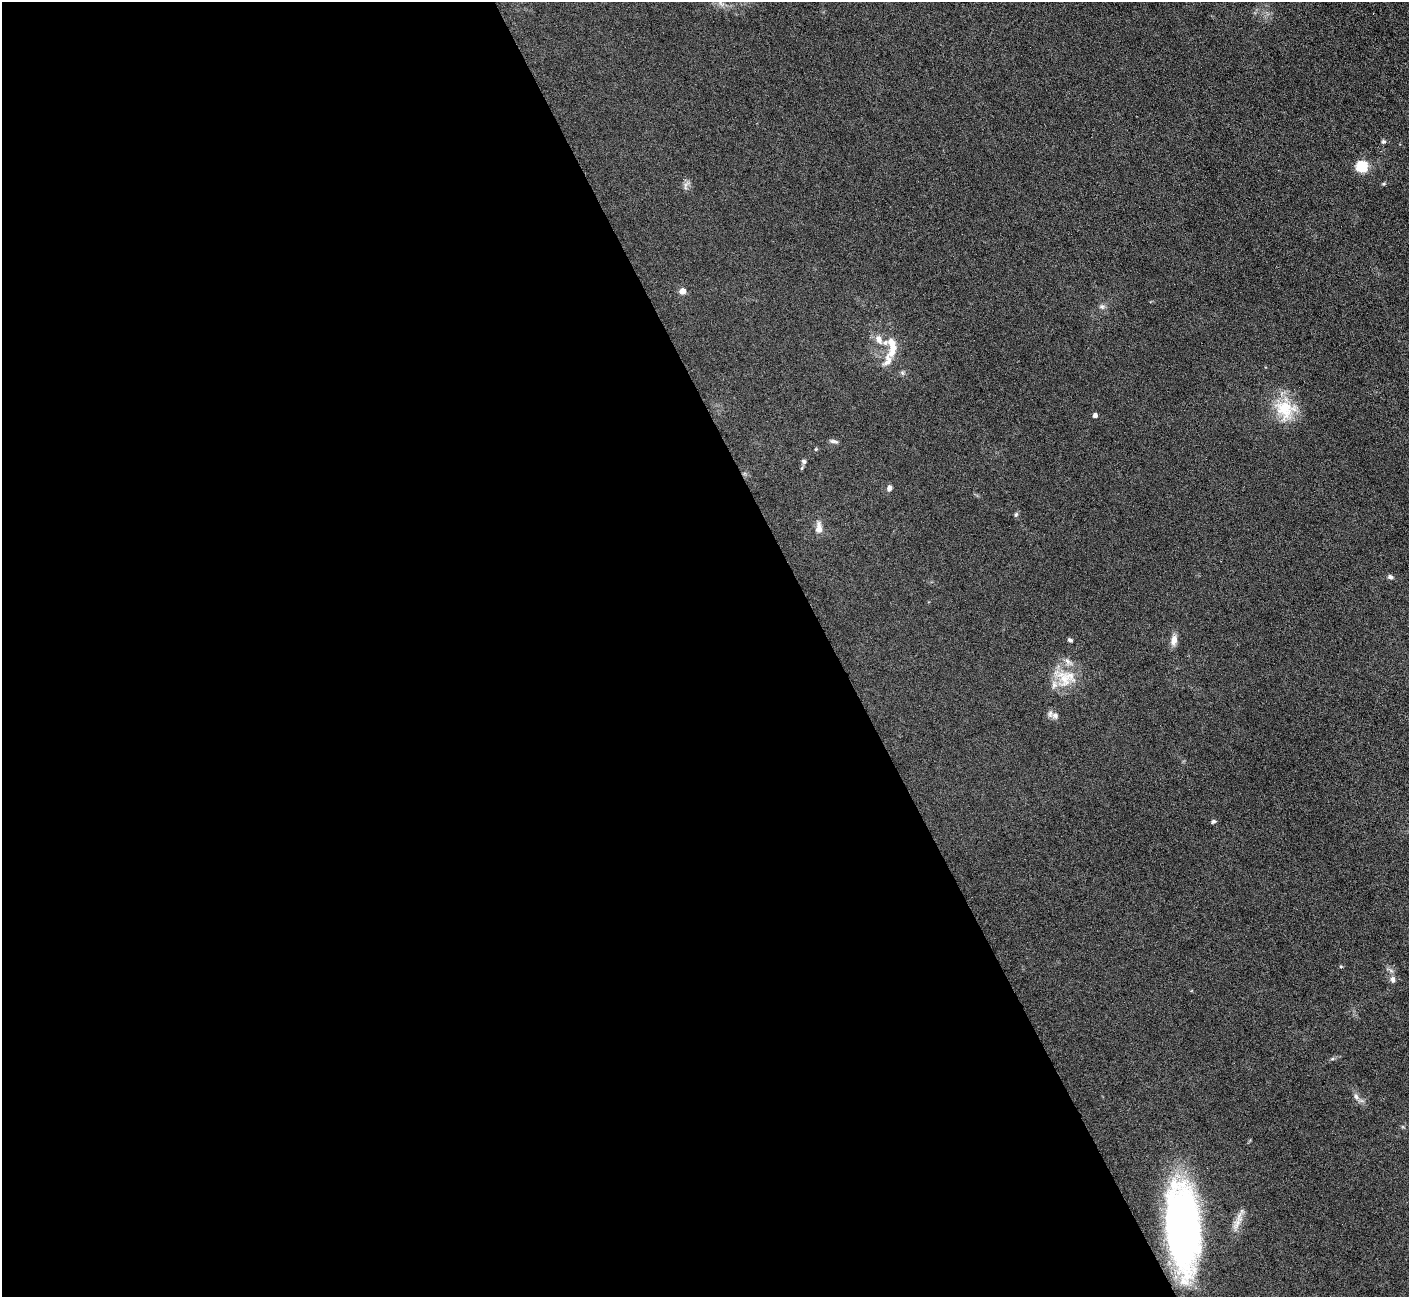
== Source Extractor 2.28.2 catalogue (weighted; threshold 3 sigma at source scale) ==
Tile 9 of 4 x 4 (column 1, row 3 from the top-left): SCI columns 1-1407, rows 1579-2873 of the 5627 x 5613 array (HDU 1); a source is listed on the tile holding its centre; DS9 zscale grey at full resolution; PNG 1411 x 1299 px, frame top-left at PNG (2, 2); no overlay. Shown black and unused: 59% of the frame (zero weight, under 3 of 6 exposures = <1% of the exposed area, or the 3 px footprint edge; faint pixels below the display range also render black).
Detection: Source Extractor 2.28.2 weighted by HDU 2 'WHT'; one run over the whole footprint, this tile lists its part. Background 0.109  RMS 0.0089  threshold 0.0365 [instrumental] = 3 sigma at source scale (4.09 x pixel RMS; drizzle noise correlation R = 1.36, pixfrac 0.8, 0.05/0.05 arcsec/px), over >= 5 px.
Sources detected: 32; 1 inside a brighter object's white glare — not listed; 4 inside a brighter listed object's ellipse — not listed separately; the other 27 listed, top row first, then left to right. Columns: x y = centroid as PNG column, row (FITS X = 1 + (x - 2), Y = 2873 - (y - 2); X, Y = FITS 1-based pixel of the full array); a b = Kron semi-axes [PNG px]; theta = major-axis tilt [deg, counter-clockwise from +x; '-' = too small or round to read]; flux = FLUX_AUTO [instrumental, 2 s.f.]
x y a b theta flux
1383 141 6 5 - 1.5
1362 166 12 11 - 18
686 185 8 4 71 2.4
683 291 4 4 - 12
1102 306 8 7 - 2.5
879 339 12 8 -70 6.1
892 350 25 9 71 11
1285 409 30 25 -32 31
1095 415 4 4 - 3.7
834 441 11 5 -9 2.1
816 449 5 4 - 0.85
804 461 7 6 - 1.9
889 488 7 5 74 3.3
1016 514 6 5 - 1.3
819 528 15 8 -86 5.8
1390 577 6 6 - 2.1
1070 640 6 4 -22 1.6
1174 640 13 7 81 6.3
1065 677 32 24 -18 26
1055 716 10 8 -53 4.1
1213 821 6 5 - 1.4
1341 967 5 3 - 0.79
1393 979 10 7 -83 3.2
1332 1059 6 4 18 1.2
1356 1096 8 6 -72 2.8
1239 1217 28 8 68 8.1
1182 1233 89 29 -86 310
Overlapping masked pixels (flux is a lower limit): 1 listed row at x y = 1182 1233